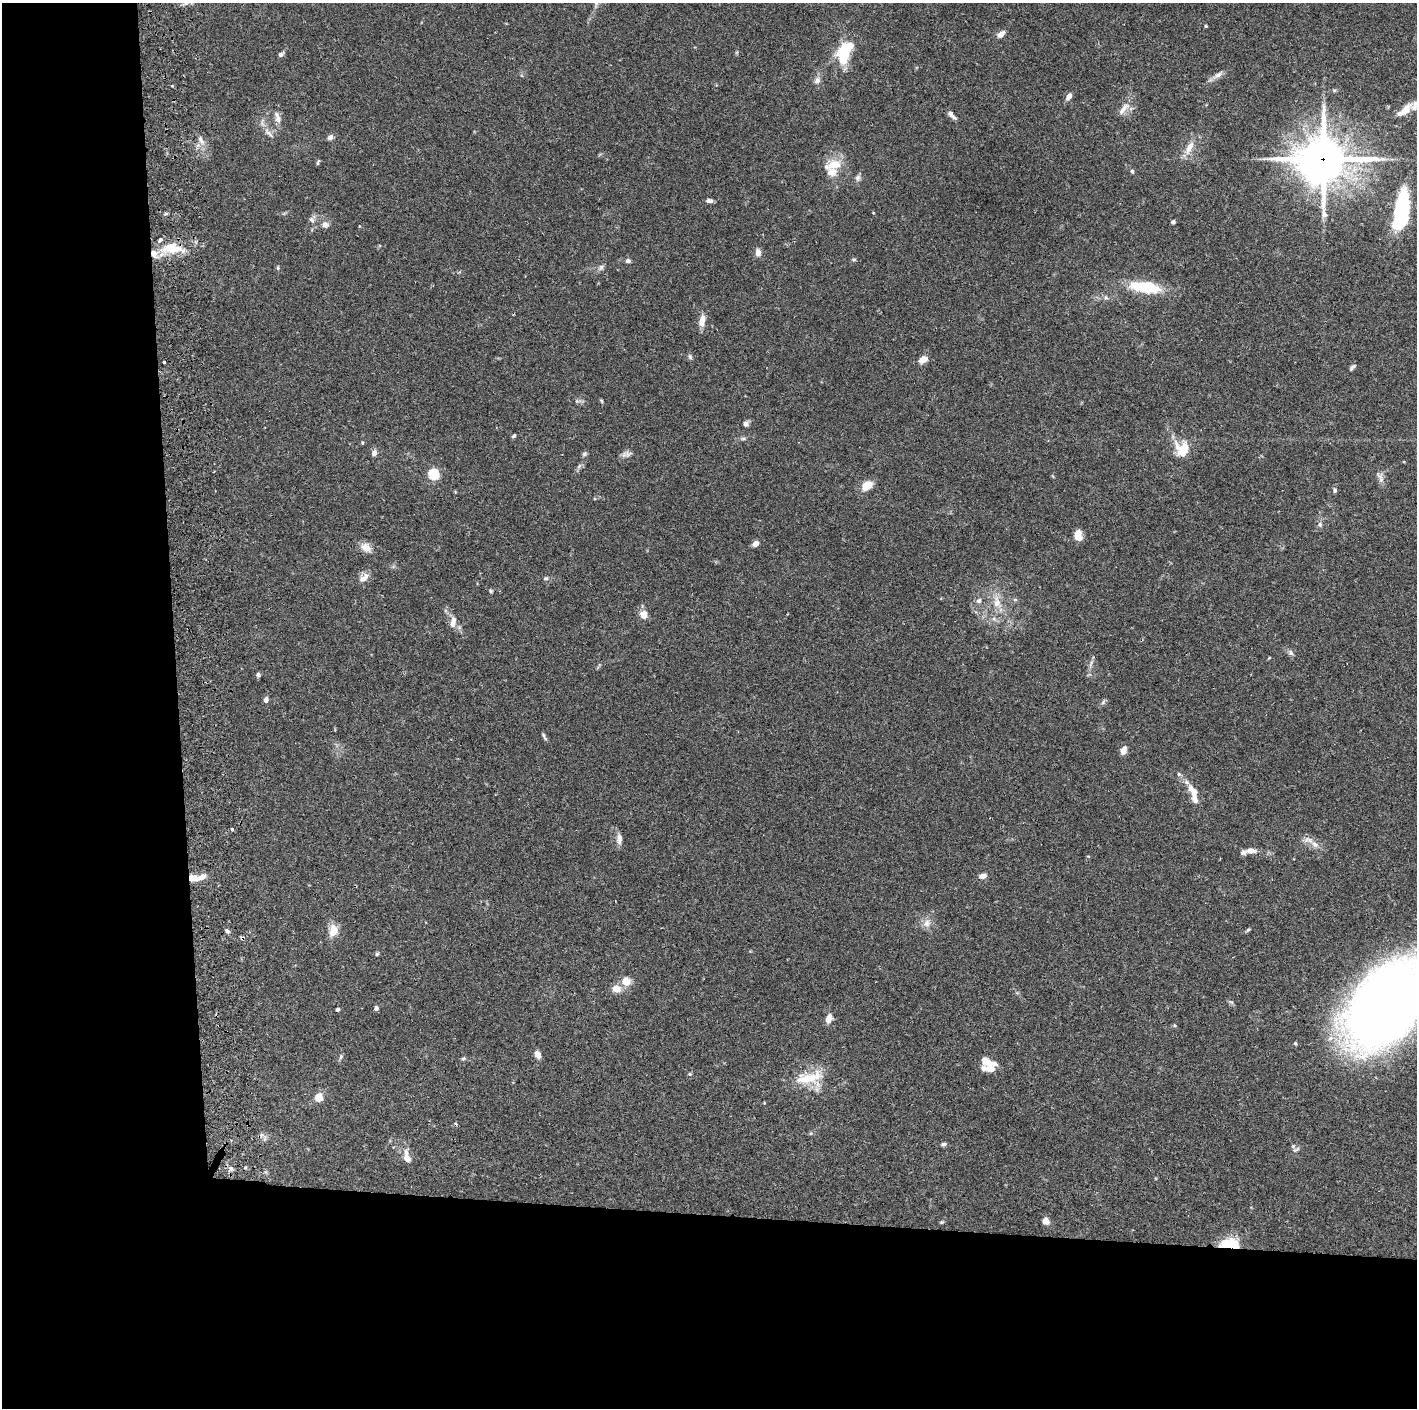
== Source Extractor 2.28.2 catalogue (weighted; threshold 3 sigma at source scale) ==
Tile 7 of 3 x 3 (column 1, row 3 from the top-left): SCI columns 59-1473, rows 5-1410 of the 4359 x 4230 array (HDU 1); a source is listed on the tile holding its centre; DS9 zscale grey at full resolution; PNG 1419 x 1410 px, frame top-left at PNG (2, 3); no overlay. Shown black and unused: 24% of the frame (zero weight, under 2 of 3 exposures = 3% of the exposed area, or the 3 px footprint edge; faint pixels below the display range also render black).
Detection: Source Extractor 2.28.2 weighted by HDU 2 'WHT'; one run over the whole footprint, this tile lists its part. Background 0.0769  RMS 0.005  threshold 0.0226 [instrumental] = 3 sigma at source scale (4.5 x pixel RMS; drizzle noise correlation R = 1.50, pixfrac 1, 0.05/0.05 arcsec/px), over >= 5 px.
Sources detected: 125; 2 inside a brighter object's white glare — not listed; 12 inside a brighter listed object's ellipse — not listed separately; the other 111 listed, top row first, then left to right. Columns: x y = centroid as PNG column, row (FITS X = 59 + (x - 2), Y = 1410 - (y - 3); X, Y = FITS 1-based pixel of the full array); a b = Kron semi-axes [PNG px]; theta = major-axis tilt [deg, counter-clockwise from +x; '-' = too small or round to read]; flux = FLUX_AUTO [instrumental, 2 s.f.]
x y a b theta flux
186 3 6 5 - 1.2
596 3 8 5 82 1.2
1206 26 4 3 - 0.45
1001 34 10 6 46 2.5
845 51 24 12 65 24
281 54 6 5 - 1.5
1218 75 12 7 30 2.4
817 80 9 8 - 2
1069 96 7 5 59 3.1
1123 109 24 7 51 4.1
1406 109 18 10 55 5.2
951 115 12 5 -44 2.1
277 117 18 7 -74 3
269 133 17 5 -41 2.2
330 137 7 6 - 1.8
201 140 15 5 -63 2.3
1189 148 22 8 62 5.1
1324 159 18 17 - 1600
318 162 7 3 65 0.78
833 165 23 11 17 8.6
1132 171 6 4 -75 0.78
858 178 9 7 84 1.6
709 201 8 4 -8 1.6
1400 210 36 12 76 45
312 220 9 6 -53 1.6
1173 222 4 4 - 1.5
325 224 10 8 -17 2.2
172 248 27 13 -1 14
758 252 8 6 -89 3
854 259 6 4 0 0.65
628 261 7 6 - 1.2
601 267 9 6 73 1.4
278 268 6 4 85 0.67
1145 287 36 12 -8 21
1106 298 6 4 -18 0.91
702 321 15 7 80 4.2
690 357 8 4 -64 0.92
923 359 11 7 31 3.9
164 362 3 3 - 2
1352 367 10 4 44 1.1
577 401 5 5 - 0.83
601 401 5 4 - 0.58
745 424 7 6 - 1.6
514 436 6 4 45 0.8
743 438 7 4 1 0.88
1182 449 13 11 -68 13
374 453 6 5 - 2.5
584 454 7 5 33 1
628 454 14 7 9 2
433 474 5 5 - 48
1380 476 9 6 -67 1.9
867 485 9 7 43 8.8
1335 490 7 5 -81 0.98
1320 524 8 6 -74 1.3
1078 536 11 7 -81 4.8
756 543 7 5 40 2.8
366 547 14 11 -34 4
364 578 15 8 37 3.5
546 578 7 6 - 1
490 591 5 4 - 0.65
1015 600 5 4 - 0.93
979 601 7 6 - 1.6
997 602 18 11 -82 6.7
644 614 8 7 - 4.9
453 622 17 7 80 3.3
1291 653 9 5 -71 1.4
258 675 5 5 - 1.3
266 700 6 5 - 1.8
1103 702 9 4 55 0.98
544 736 11 4 -59 0.99
1124 750 10 7 72 2.7
1179 774 6 5 - 0.83
1193 791 18 9 -54 5.2
232 829 3 3 - 1.3
619 839 14 7 -90 2.9
1315 844 11 8 -34 3.2
1251 851 14 7 -3 3.2
1088 856 4 3 - 0.5
983 876 8 5 10 2.6
202 877 10 7 27 3.6
191 878 7 6 - 3.2
927 923 11 9 70 3.3
1248 930 6 4 41 0.71
227 931 7 4 -28 1
333 931 15 10 77 5.8
242 938 5 5 - 1
377 954 5 5 - 0.71
626 981 12 12 - 4.7
616 989 9 8 - 5.1
1387 1005 65 45 54 670
376 1008 5 5 - 1.2
337 1010 4 3 - 1.1
828 1019 9 6 70 4.6
1174 1025 5 3 - 0.51
1295 1043 5 4 - 0.71
538 1055 8 6 -67 3.1
341 1056 8 4 60 0.82
463 1059 5 5 - 0.72
986 1061 15 8 -30 5
990 1069 17 7 -4 5.6
690 1074 5 4 - 0.56
807 1078 32 15 9 14
318 1097 7 7 - 6.9
456 1124 4 3 - 0.56
265 1138 11 5 85 1.6
944 1144 7 5 2 1.1
407 1158 14 9 -49 3.7
231 1169 8 6 -75 1.6
1046 1221 7 6 - 3.6
941 1222 6 4 20 0.66
1233 1244 15 13 -68 12
Overlapping masked pixels (flux is a lower limit): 5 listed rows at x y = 1324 159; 172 248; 191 878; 242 938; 1233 1244
Isophote crosses this tile's border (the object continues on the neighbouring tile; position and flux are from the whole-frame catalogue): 3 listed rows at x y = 186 3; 596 3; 1387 1005